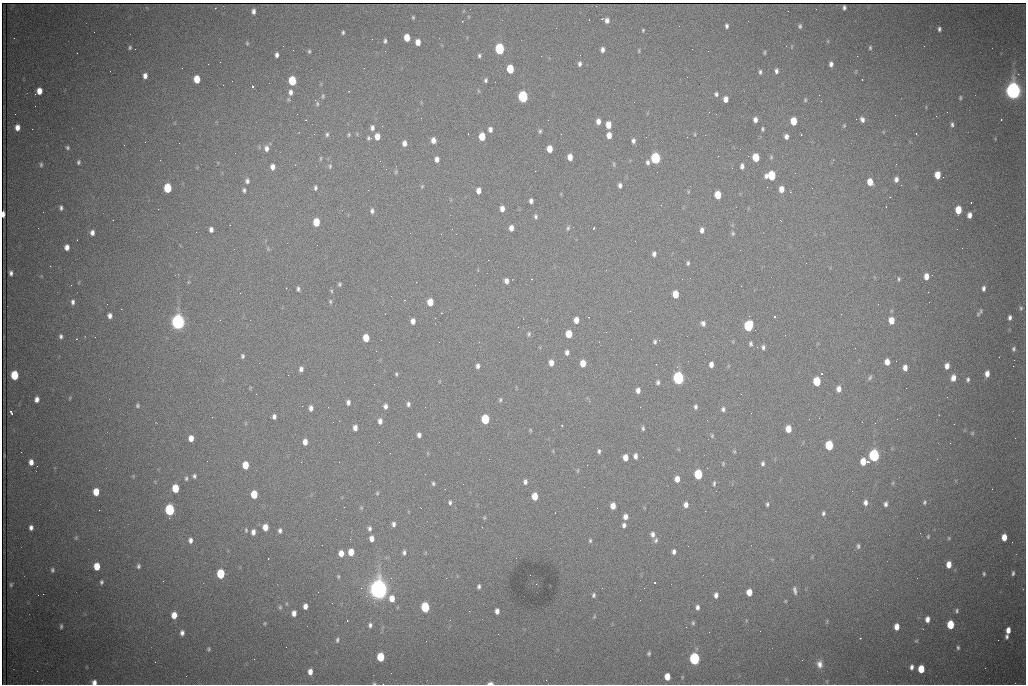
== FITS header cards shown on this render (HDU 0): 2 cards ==
NAXIS1  =                 1024 /fastest changing axis
NAXIS2  =                  682 /next to fastest changing axis

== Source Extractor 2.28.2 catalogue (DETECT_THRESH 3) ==
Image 1024 x 682 px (HDU 0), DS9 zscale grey, 1 PNG px = 1 image px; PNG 1028 x 686 px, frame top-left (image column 1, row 682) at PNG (2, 3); no overlay
Background 2000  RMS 27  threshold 80.4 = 3 sigma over >= 5 px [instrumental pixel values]
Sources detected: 404; all 404 listed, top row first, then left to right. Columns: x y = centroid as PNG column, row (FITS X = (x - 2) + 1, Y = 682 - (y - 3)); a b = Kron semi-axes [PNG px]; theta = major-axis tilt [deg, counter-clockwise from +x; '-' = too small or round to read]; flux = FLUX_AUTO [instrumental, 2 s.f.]
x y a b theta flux
844 7 5 4 - 3.5e+03
816 9 2 2 - 9.0e+02
253 11 5 4 - 6.7e+03
788 11 2 2 - 9.6e+02
413 17 3 3 - 2.1e+03
607 20 6 5 - 8.5e+03
462 21 3 2 - 1.6e+03
727 26 5 4 - 4.5e+03
800 26 5 4 - 3.2e+03
939 29 4 3 - 4.3e+03
643 30 3 3 - 2.2e+03
94 32 2 2 - 1.1e+03
343 32 4 3 - 2.9e+03
14 38 3 2 - 1.6e+03
407 38 6 5 - 2.8e+04
372 39 2 2 - 1.2e+03
385 41 5 4 - 3.5e+03
828 41 6 4 72 1.8e+03
418 42 5 4 - 1.6e+04
247 43 5 4 - 2.1e+03
130 47 4 3 - 2.8e+03
870 48 5 4 - 2.7e+03
499 49 6 5 - 2.0e+05
602 49 5 4 - 7.3e+03
293 50 2 2 - 1.0e+03
309 51 5 4 - 2.8e+03
639 51 5 3 - 1.9e+03
764 52 4 3 - 2.3e+03
277 55 5 4 - 5.9e+03
479 56 5 5 - 3.3e+03
857 56 3 2 - 2.5e+03
208 64 2 2 - 3.0e+03
579 64 6 4 84 5.0e+03
831 64 6 4 -85 6.7e+03
510 69 6 5 - 6.4e+04
110 71 2 2 - 7.9e+02
776 71 6 4 88 5.5e+03
760 72 6 4 -90 3.8e+03
1018 74 2 2 - 1.5e+04
145 76 5 4 - 9.0e+03
687 77 2 2 - 9.9e+02
197 79 6 5 - 3.7e+04
862 79 3 2 - 4.1e+03
486 80 5 4 - 3.7e+03
232 81 2 2 - 7.3e+02
292 81 6 5 - 8.4e+04
495 82 2 2 - 7.9e+02
252 86 3 3 - 9.1e+04
39 91 6 5 - 2.0e+04
349 91 2 2 - 1.1e+03
479 91 6 3 -70 1.8e+03
1013 91 8 6 -88 1.4e+06
290 92 7 5 89 7.7e+03
716 94 6 5 - 4.0e+03
819 95 2 2 - 7.3e+02
323 96 7 4 90 2.9e+03
523 97 6 5 - 2.5e+05
960 98 4 3 - 2.5e+03
726 99 5 4 - 1.3e+04
288 100 6 5 - 2.7e+03
315 100 2 2 - 1.2e+03
805 100 6 4 76 2.7e+03
821 101 2 2 - 1.0e+03
317 104 7 5 -75 3.1e+03
947 112 2 2 - 3.2e+03
15 114 2 2 - 8.7e+02
297 114 3 2 - 2.4e+03
716 114 2 2 - 8.9e+02
895 115 2 2 - 8.6e+02
862 119 6 5 - 7.2e+03
755 120 5 4 - 8.3e+03
1001 120 3 2 - 1.4e+03
598 121 6 5 - 1.1e+04
794 121 6 5 - 3.9e+04
608 125 6 5 - 2.3e+04
952 125 6 4 -74 4.6e+03
382 126 3 2 - 1.9e+03
844 126 5 4 - 2.2e+03
17 127 6 5 - 1.4e+04
372 128 6 5 - 5.7e+03
490 129 6 5 - 7.3e+03
763 129 4 3 - 2.8e+03
540 131 6 4 89 3.3e+03
327 134 5 5 - 3.4e+03
468 134 2 2 - 1.3e+03
695 134 5 3 - 1.7e+03
916 134 3 2 - 4.1e+03
349 135 4 3 - 2.3e+03
609 135 5 4 - 1.5e+04
801 135 2 2 - 5.2e+03
377 136 6 5 - 1.8e+04
482 136 6 5 - 3.8e+04
786 136 5 4 - 7.7e+03
369 138 5 4 - 3.3e+03
433 140 5 4 - 1.1e+04
633 141 5 4 - 5.7e+03
179 143 2 2 - 3.9e+03
404 143 6 5 - 9.5e+03
124 145 3 2 - 1.9e+03
67 148 5 4 - 3.3e+03
266 148 8 6 -87 9.5e+03
550 149 6 5 - 2.2e+04
235 153 2 2 - 1.3e+03
718 156 2 2 - 8.9e+02
570 157 6 4 -85 1.5e+04
756 157 6 5 - 4.5e+04
771 157 7 5 -90 2.9e+03
321 158 7 3 89 2.1e+03
655 158 6 5 - 2.3e+05
437 159 6 5 - 8.7e+03
78 162 5 4 - 3.6e+03
648 162 6 5 - 5.0e+03
614 164 8 3 -79 2.3e+03
896 164 3 2 - 1.6e+03
41 165 6 4 -90 3.3e+03
330 166 7 4 81 2.9e+03
742 166 6 4 89 6.8e+03
272 167 6 5 - 1.0e+04
732 168 2 2 - 9.1e+02
396 172 6 4 71 2.5e+03
771 175 7 6 - 8.4e+04
937 175 6 5 - 2.8e+04
896 179 6 5 - 7.5e+03
247 181 7 6 - 5.3e+03
870 182 6 5 - 2.3e+04
620 185 5 4 - 5.6e+03
901 185 2 2 - 1.9e+03
422 186 5 4 - 2.2e+03
167 188 6 5 - 8.6e+04
315 188 6 4 -86 3.7e+03
812 188 3 2 - 3.1e+03
781 189 6 5 - 1.5e+04
244 190 5 4 - 3.8e+03
368 190 2 2 - 8.4e+03
478 191 5 4 - 1.1e+04
688 192 5 3 - 1.7e+03
718 195 6 5 - 4.1e+04
890 197 3 2 - 2.3e+03
531 201 5 4 - 6.0e+03
971 203 3 2 - 1.2e+03
61 208 5 4 - 4.3e+03
502 209 5 4 - 1.1e+04
958 210 6 5 - 4.1e+04
372 211 7 5 -84 5.1e+03
3 214 5 3 - 1.2e+04
969 215 5 4 - 9.9e+03
536 216 6 4 -78 3.8e+03
780 220 3 2 - 2.5e+03
316 222 6 5 - 4.7e+04
511 228 5 4 - 1.0e+04
568 228 7 4 74 3.1e+03
593 228 3 2 - 2.6e+03
211 229 5 4 - 7.5e+03
702 230 6 5 - 7.9e+03
92 233 6 4 86 8.0e+03
410 233 2 2 - 8.3e+02
733 233 5 5 - 2.9e+03
77 240 2 2 - 9.5e+02
67 247 5 4 - 1.1e+04
268 249 6 4 -48 2.0e+03
740 250 2 2 - 1.0e+03
654 254 5 4 - 5.8e+03
488 260 2 2 - 2.1e+03
688 263 5 4 - 3.2e+03
806 263 2 2 - 1.1e+03
50 266 2 2 - 7.5e+02
606 270 3 2 - 1.5e+03
11 273 5 4 - 5.7e+03
926 276 7 5 87 1.5e+04
531 279 3 2 - 9.6e+02
899 279 6 3 86 2.7e+03
506 281 6 5 - 7.9e+03
79 282 5 3 - 1.4e+03
188 282 5 3 - 1.6e+03
340 284 4 3 - 2.7e+03
71 285 2 2 - 7.2e+03
286 288 3 2 - 2.3e+03
983 288 6 4 87 5.5e+03
298 289 5 4 - 4.0e+03
331 291 5 4 - 2.2e+03
240 293 2 2 - 9.1e+02
675 294 6 5 - 3.1e+04
330 301 6 4 -89 2.6e+03
73 302 7 5 86 5.5e+03
430 302 6 5 - 2.9e+04
878 304 2 2 - 1.3e+03
1021 308 7 6 - 4.2e+03
980 312 11 4 53 4.4e+03
841 314 2 2 - 2.6e+03
110 316 5 4 - 7.7e+03
774 317 3 2 - 3.5e+03
1010 317 6 4 82 5.8e+03
220 320 2 2 - 9.9e+02
576 320 6 5 - 1.5e+04
891 320 6 5 - 2.5e+04
413 321 5 4 - 1.0e+04
178 322 7 6 - 1.0e+06
703 323 6 5 - 6.3e+03
748 326 7 5 74 1.5e+05
529 334 7 5 -84 3.7e+03
569 334 6 5 - 3.9e+04
61 336 6 5 - 4.5e+03
95 337 2 2 - 8.4e+02
366 338 6 5 - 3.5e+04
655 342 5 4 - 3.4e+03
751 344 5 3 - 7.7e+03
763 347 5 4 - 4.5e+03
855 348 2 2 - 7.6e+02
1014 349 7 5 79 4.1e+03
567 352 5 4 - 6.5e+03
242 356 5 4 - 3.3e+03
999 357 2 2 - 8.1e+02
1014 360 2 2 - 2.3e+03
887 362 6 5 - 1.6e+04
259 363 2 2 - 1.7e+03
551 363 5 4 - 1.4e+04
583 363 6 5 - 2.4e+04
711 364 6 4 85 9.5e+03
478 366 5 4 - 6.0e+03
947 366 5 4 - 1.2e+04
1013 366 2 2 - 2.1e+04
905 368 6 4 -90 1.1e+04
301 369 6 5 - 6.7e+03
396 374 5 3 - 2.5e+03
822 374 2 2 - 1.4e+03
987 374 6 4 85 1.2e+04
14 375 6 5 - 8.5e+04
288 375 3 2 - 1.6e+03
678 378 6 5 - 4.5e+05
870 378 8 4 48 3.6e+03
953 378 7 5 75 1.3e+04
968 379 5 4 - 3.6e+03
817 381 6 5 - 7.4e+04
658 382 5 4 - 4.4e+03
250 388 6 3 72 1.6e+03
839 389 6 4 86 1.1e+04
638 390 5 4 - 9.2e+03
256 394 3 2 - 1.9e+03
741 394 2 2 - 9.3e+02
70 398 5 3 - 1.6e+03
36 400 6 4 63 1.1e+04
500 400 5 4 - 2.9e+03
348 402 5 4 - 6.2e+03
408 404 5 4 - 4.9e+03
137 406 5 5 - 3.0e+03
385 406 6 4 -90 6.7e+03
695 407 5 4 - 4.2e+03
311 408 5 4 - 8.0e+03
723 409 6 6 - 4.9e+03
11 412 5 3 - 5.4e+03
274 416 5 4 - 5.8e+03
212 417 2 2 - 8.8e+02
485 419 6 5 - 1.0e+05
897 419 2 2 - 9.4e+02
339 421 3 2 - 1.4e+03
380 421 7 5 89 8.8e+03
862 422 3 2 - 1.2e+03
875 423 3 2 - 1.7e+03
954 424 2 2 - 9.5e+03
562 425 3 3 - 4.1e+03
355 428 6 4 -88 9.7e+03
643 428 6 4 -84 3.2e+03
788 429 6 5 - 2.6e+04
530 430 5 4 - 2.0e+03
972 433 5 4 - 2.0e+03
419 435 5 4 - 6.3e+03
712 435 5 4 - 2.3e+03
191 438 5 4 - 1.5e+04
305 442 5 4 - 1.4e+04
379 442 2 2 - 8.6e+02
829 445 6 5 - 9.2e+04
599 451 6 4 -81 3.9e+03
635 456 6 4 -90 7.3e+03
874 456 6 5 - 3.5e+05
625 457 6 5 - 1.6e+04
864 461 7 6 - 3.0e+04
31 462 5 4 - 1.2e+04
723 464 5 4 - 1.9e+03
763 464 6 4 88 4.3e+03
245 465 6 5 - 3.5e+04
587 465 2 2 - 5.5e+03
578 471 7 3 81 2.3e+03
698 474 6 5 - 1.1e+05
133 476 4 4 - 1.6e+03
194 476 5 5 - 4.0e+03
186 478 6 5 - 3.4e+03
677 479 5 4 - 1.5e+04
525 482 6 5 - 5.8e+03
433 483 5 4 - 2.9e+03
714 483 6 3 88 3.0e+03
893 483 6 3 71 1.9e+03
463 484 2 2 - 1.2e+03
175 488 6 5 - 5.3e+04
992 489 2 2 - 8.3e+02
716 491 2 2 - 2.1e+03
852 491 3 2 - 1.5e+03
96 492 6 5 - 3.2e+04
377 493 6 5 - 2.5e+03
254 494 6 5 - 4.4e+04
535 496 6 5 - 3.3e+04
450 502 6 4 -85 3.6e+03
924 502 6 4 76 2.8e+03
865 503 7 5 89 8.0e+03
767 504 5 3 - 3.1e+03
885 504 5 4 - 5.1e+03
686 505 6 5 - 8.7e+03
613 506 6 4 88 1.6e+04
344 507 2 2 - 4.2e+03
361 508 5 4 - 2.2e+03
99 510 2 2 - 1.0e+03
170 510 6 5 - 2.2e+05
823 513 6 5 - 4.0e+03
625 517 6 5 - 9.3e+03
484 518 5 4 - 2.0e+03
393 524 5 4 - 5.4e+03
624 525 5 4 - 5.6e+03
265 527 6 5 - 1.9e+04
31 528 5 4 - 7.0e+03
369 528 6 5 - 4.7e+03
246 530 6 4 -89 2.8e+03
280 530 5 4 - 4.9e+03
253 532 6 4 88 8.7e+03
652 534 6 5 - 6.8e+03
928 536 6 4 65 2.0e+03
1004 537 6 4 86 2.1e+04
76 538 5 4 - 2.2e+03
371 538 5 4 - 1.0e+04
949 538 4 4 - 1.9e+03
190 540 7 5 88 7.5e+03
656 540 7 5 72 4.5e+03
590 541 5 4 - 2.7e+03
1012 542 2 2 - 8.9e+02
858 546 6 5 - 3.9e+03
351 552 6 5 - 2.4e+04
404 552 5 4 - 4.4e+03
674 552 5 4 - 6.3e+03
341 553 5 5 - 1.6e+04
949 564 6 4 87 1.9e+04
97 566 6 5 - 3.2e+04
138 566 6 4 78 4.1e+03
52 570 5 4 - 3.4e+03
1013 573 5 3 - 3.9e+03
221 574 6 5 - 9.5e+04
984 574 5 3 - 2.6e+03
338 576 4 3 - 2.0e+03
101 582 4 4 - 3.5e+03
654 583 3 3 - 1.0e+05
11 584 6 4 74 3.0e+03
536 584 2 2 - 1.0e+03
479 586 5 3 - 4.1e+03
361 588 3 3 - 1.0e+03
644 588 2 2 - 1.3e+03
378 589 9 7 -88 1.9e+06
795 590 10 4 -78 5.6e+03
749 592 6 5 - 2.2e+04
43 594 2 2 - 9.7e+03
593 595 7 5 77 3.9e+03
716 595 5 4 - 7.6e+03
392 598 7 5 -84 1.9e+04
785 601 3 3 - 1.5e+03
305 606 5 4 - 9.7e+03
280 607 6 5 - 2.7e+03
425 607 6 5 - 1.3e+05
697 607 6 4 88 5.7e+03
497 611 5 4 - 8.5e+03
957 611 6 5 - 3.8e+03
294 613 5 4 - 1.0e+04
174 615 6 5 - 2.2e+04
594 617 6 3 19 1.9e+03
927 619 6 5 - 1.1e+04
347 621 2 2 - 1.2e+03
827 621 5 3 - 1.8e+03
265 623 4 3 - 1.9e+03
693 623 6 4 -77 2.8e+03
370 625 5 4 - 4.4e+03
950 625 6 5 - 6.3e+04
61 626 5 3 - 3.1e+03
686 627 2 2 - 1.0e+03
896 627 6 4 85 1.7e+04
1008 630 6 4 80 1.3e+04
182 633 5 4 - 6.7e+03
1007 637 6 4 -88 4.7e+03
860 638 3 2 - 1.5e+03
337 640 6 4 81 3.3e+03
998 640 2 2 - 1.2e+03
916 641 5 4 - 2.2e+03
958 647 5 4 - 3.3e+03
209 649 4 3 - 2.6e+03
649 653 4 3 - 3.0e+03
380 657 6 5 - 6.6e+04
254 659 2 2 - 5.8e+03
694 659 6 5 - 3.3e+05
155 662 2 2 - 9.2e+02
819 664 10 8 -90 1.3e+04
911 667 7 5 84 6.7e+03
921 669 6 5 - 4.0e+04
310 672 6 5 - 1.3e+04
391 673 2 2 - 7.7e+02
667 676 6 5 - 2.4e+04
682 677 5 3 - 1.6e+03
827 681 5 3 - 1.9e+03
94 682 6 6 - 1.0e+04
490 683 5 3 - 8.2e+03
374 684 5 3 - 1.8e+03
At the frame edge (FLAGS 8, measured only in part): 4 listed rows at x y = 3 214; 94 682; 490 683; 374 684

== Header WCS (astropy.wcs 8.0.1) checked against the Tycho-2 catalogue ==
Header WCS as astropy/WCSLIB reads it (CRVAL/CRPIX/CD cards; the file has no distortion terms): RA---TAN/DEC--TAN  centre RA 06:56:16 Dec +31:26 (104.07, +31.43 deg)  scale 1.44 arcsec/px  FOV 24.5' x 16.3'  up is -93 deg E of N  parity flipped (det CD > 0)
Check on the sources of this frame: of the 60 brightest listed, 10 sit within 2.2 arcsec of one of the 16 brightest Tycho-2 stars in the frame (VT <= 13.07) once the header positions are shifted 1.24 arcsec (0.13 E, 1.23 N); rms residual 1.18 arcsec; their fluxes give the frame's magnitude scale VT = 24.94 - 2.5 log10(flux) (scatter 0.09 mag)
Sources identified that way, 10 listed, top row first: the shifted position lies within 2.2 arcsec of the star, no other Tycho-2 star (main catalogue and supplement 1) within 4.4 arcsec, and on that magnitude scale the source's flux lands within +1.5 / -3 mag of the star's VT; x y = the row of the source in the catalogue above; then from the Tycho-2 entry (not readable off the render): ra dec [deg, ICRS J2000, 3 dp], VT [Tycho-2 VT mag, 2 dp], TYC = Tycho-2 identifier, HIP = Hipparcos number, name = IAU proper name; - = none
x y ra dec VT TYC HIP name
523 97 103.952 +31.434 11.53 2437-424-1 - -
655 158 103.978 +31.488 11.51 2437-421-1 - -
771 175 103.984 +31.534 11.82 2437-428-1 - -
167 188 104.002 +31.294 13.07 2437-1012-1 - -
178 322 104.065 +31.301 9.89 2437-425-1 - -
748 326 104.055 +31.528 12.03 2437-1294-1 - -
678 378 104.081 +31.501 10.83 2437-37-1 - -
170 510 104.152 +31.301 11.67 2437-646-1 - -
378 589 104.185 +31.385 8.52 2437-370-1 33393 -
425 607 104.192 +31.404 11.68 2437-91-1 - -